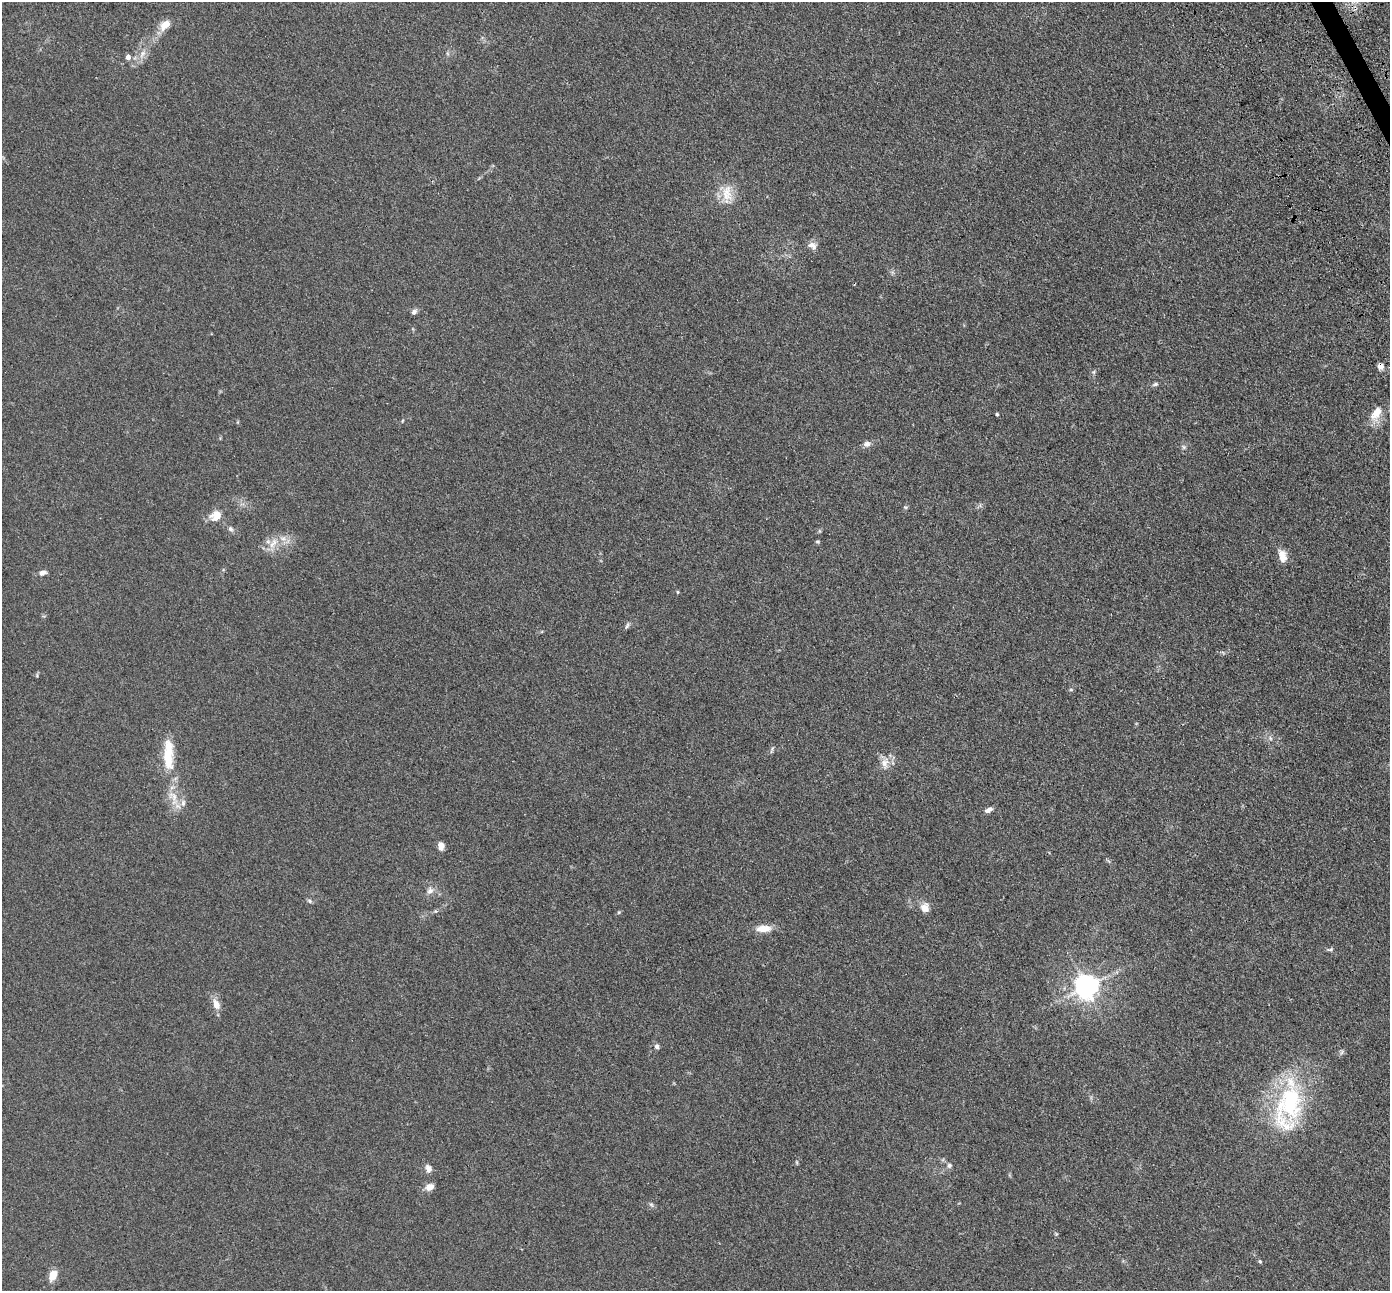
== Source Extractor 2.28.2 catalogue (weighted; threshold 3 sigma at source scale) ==
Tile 10 of 4 x 4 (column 2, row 3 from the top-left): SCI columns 1588-2975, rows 1764-3052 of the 5945 x 5933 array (HDU 1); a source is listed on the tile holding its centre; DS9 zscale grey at full resolution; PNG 1392 x 1293 px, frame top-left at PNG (2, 2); no overlay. Shown black and unused: <1% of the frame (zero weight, under 3 of 4 exposures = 11% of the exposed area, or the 3 px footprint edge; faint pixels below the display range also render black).
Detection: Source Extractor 2.28.2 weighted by HDU 2 'WHT'; one run over the whole footprint, this tile lists its part. Background 0.106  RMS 0.0067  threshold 0.03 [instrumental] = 3 sigma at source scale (4.5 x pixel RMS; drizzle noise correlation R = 1.50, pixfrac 1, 0.05/0.05 arcsec/px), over >= 5 px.
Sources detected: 49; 3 inside a brighter listed object's ellipse — not listed separately; the other 46 listed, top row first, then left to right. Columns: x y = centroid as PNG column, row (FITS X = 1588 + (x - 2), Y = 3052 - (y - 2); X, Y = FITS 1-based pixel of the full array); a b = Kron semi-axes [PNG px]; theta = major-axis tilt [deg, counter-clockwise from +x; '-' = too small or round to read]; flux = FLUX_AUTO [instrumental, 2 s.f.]
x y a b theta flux
165 25 12 8 43 8.2
142 54 13 7 59 4.2
128 57 5 5 - 3.4
727 194 29 14 89 12
812 246 12 9 -35 3.5
414 312 7 6 - 2
1380 366 7 6 - 3.5
1094 372 6 4 89 0.97
1155 384 8 5 18 1.3
1376 413 19 10 60 10
997 414 4 3 - 0.82
867 444 10 8 25 2.7
1184 447 6 5 - 1.2
905 507 6 4 -18 0.7
216 516 15 12 33 8.1
230 529 7 7 - 1.7
818 542 6 4 -7 0.79
273 543 18 8 58 6.2
1282 556 15 9 -78 7.2
42 573 9 6 18 2.8
678 592 5 3 - 0.6
627 626 11 4 66 1.3
37 675 6 4 74 0.76
1071 689 6 4 0 0.8
1270 738 6 4 -71 1
168 756 37 14 -86 20
885 763 14 11 75 5.9
173 798 24 12 -69 10
988 810 10 5 27 2.6
441 846 10 7 -77 3.2
430 890 10 8 54 3.3
309 901 7 5 -23 1.2
925 908 11 9 -75 5.6
619 912 5 4 - 0.72
763 928 19 8 3 8
1330 949 8 5 5 1.2
1086 987 8 7 - 570
216 1004 12 8 -68 5.8
657 1046 6 6 - 1.9
1289 1105 63 28 78 83
949 1165 6 6 - 1.7
428 1168 11 8 -65 3.1
430 1187 8 6 20 6.2
651 1205 7 5 -53 1.3
1260 1261 5 4 - 0.79
52 1276 12 7 66 7.9
Overlapping masked pixels (flux is a lower limit): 1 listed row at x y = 1380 366